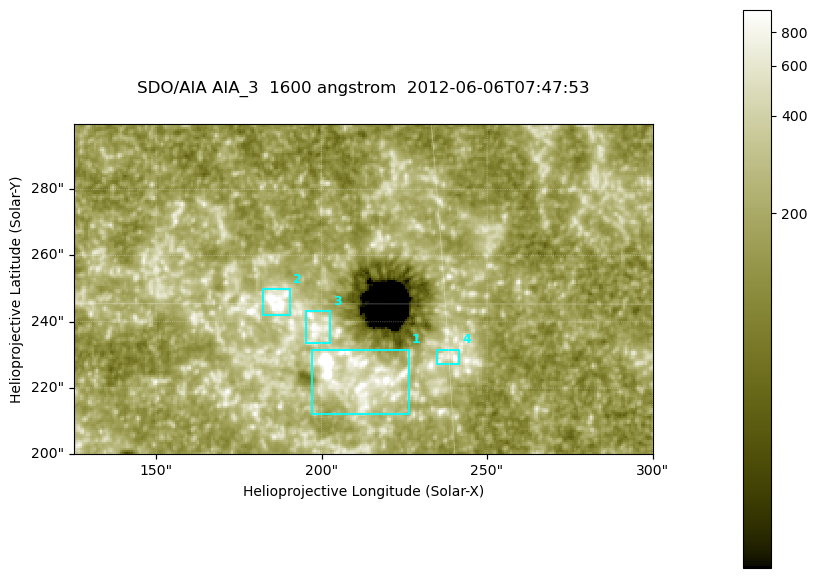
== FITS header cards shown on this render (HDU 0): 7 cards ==
TELESCOP= 'SDO/AIA '
INSTRUME= 'AIA_3   '
WAVELNTH=                 1600
WAVEUNIT= 'angstrom'
DATE-OBS= '2012-06-06T07:47:53.12'
CTYPE1  = 'HPLN-TAN'
CTYPE2  = 'HPLT-TAN'

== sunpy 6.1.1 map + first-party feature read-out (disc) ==
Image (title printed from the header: SDO/AIA AIA_3  1600 angstrom  2012-06-06T07:47:53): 287 x 164 px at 0.609 arcsec/px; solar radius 946 arcsec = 1552 px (partial field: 0.6% of the solar disc is inside the frame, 100% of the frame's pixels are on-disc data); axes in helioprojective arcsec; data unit not stated in the header (colour bar unlabelled)
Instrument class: DISC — disc imager (sunpy class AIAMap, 1600 A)
Bright regions (active regions / flare kernels): reference = the on-disc median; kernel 3 px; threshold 5 sigma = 341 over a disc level ~185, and >= 1.15x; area >= 47 px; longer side >= 3 px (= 1.8 arcsec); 4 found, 4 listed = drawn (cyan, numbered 1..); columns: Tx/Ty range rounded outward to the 2 arcsec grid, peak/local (2 s.f.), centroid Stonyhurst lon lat
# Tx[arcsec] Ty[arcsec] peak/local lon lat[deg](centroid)
1 196..226 212..232 21 +13 +14
2 182..192 242..250 15 +12 +15
3 194..204 232..244 5.2 +12 +15
4 234..242 226..232 5.2 +15 +14